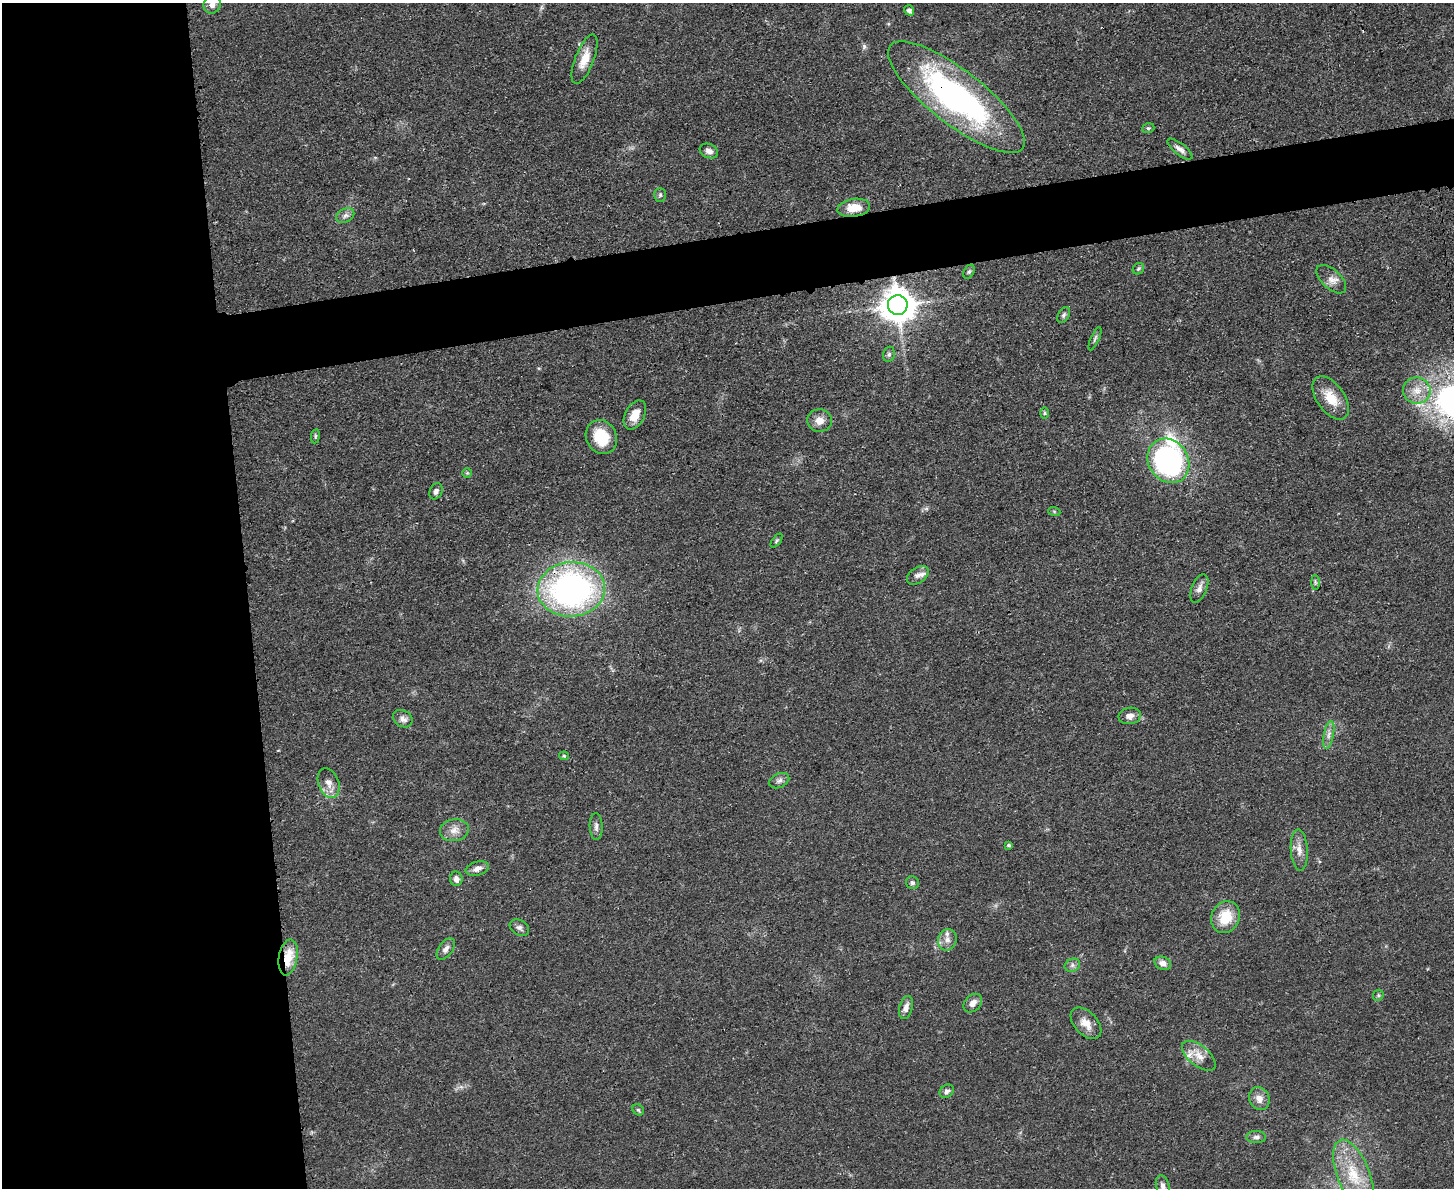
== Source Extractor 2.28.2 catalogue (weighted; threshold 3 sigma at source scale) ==
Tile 7 of 3 x 4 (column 1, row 3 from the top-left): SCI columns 142-1593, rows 1199-2384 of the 4749 x 4767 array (HDU 1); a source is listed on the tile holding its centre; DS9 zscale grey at full resolution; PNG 1456 x 1190 px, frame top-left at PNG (2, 3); each listed source drawn as its Kron ellipse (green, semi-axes under 4 px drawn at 4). Shown black and unused: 22% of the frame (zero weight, under 3 of 4 exposures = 2% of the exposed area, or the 3 px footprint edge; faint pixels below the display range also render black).
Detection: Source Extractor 2.28.2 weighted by HDU 2 'WHT'; one run over the whole footprint, this tile lists its part. Background 0.0461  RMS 0.0053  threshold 0.0236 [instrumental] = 3 sigma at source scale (4.5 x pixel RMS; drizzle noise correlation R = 1.50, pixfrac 1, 0.05/0.05 arcsec/px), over >= 5 px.
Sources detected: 70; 6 inside a brighter listed object's ellipse — not listed separately; the other 64 listed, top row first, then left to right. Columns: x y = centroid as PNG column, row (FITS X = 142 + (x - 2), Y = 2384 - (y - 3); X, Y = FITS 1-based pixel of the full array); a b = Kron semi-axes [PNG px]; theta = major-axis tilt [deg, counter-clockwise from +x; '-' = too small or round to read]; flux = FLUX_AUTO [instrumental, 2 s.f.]
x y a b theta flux
212 4 9 8 - 3.3
909 10 5 5 - 1.6
584 59 26 9 69 7.9
956 97 84 27 -38 150
1148 128 6 4 20 0.85
1180 149 15 5 -38 2.9
709 151 9 7 -23 2.9
660 195 7 5 89 1.1
854 208 16 9 8 9.4
345 216 9 6 27 2.1
1138 269 6 5 - 0.91
969 272 7 5 62 0.97
1331 279 18 9 -43 4.3
898 305 10 9 - 1200
1064 315 9 5 60 1.3
1095 339 12 3 66 1.2
889 354 8 5 75 1.2
1417 391 14 13 - 7.5
1331 398 24 14 -55 11
1045 413 6 4 89 0.67
635 415 16 9 62 7
820 420 12 11 - 4.7
315 436 7 3 82 0.78
601 437 17 15 -62 18
1168 461 23 20 -56 130
467 473 5 5 - 0.72
436 491 8 6 63 1.9
1054 511 6 4 -19 0.64
776 541 8 4 52 0.9
918 575 12 7 34 2.6
1315 582 7 4 -89 0.76
1199 588 15 7 67 3.2
571 589 34 27 4 170
1130 716 11 8 9 3.3
403 719 10 8 -31 3
1329 735 14 5 79 2.7
564 756 4 4 - 0.61
779 781 10 7 25 2.1
329 783 15 10 -69 4.4
596 826 13 6 -88 2.3
454 830 14 11 9 4.9
1009 845 4 3 - 1.1
1299 850 21 8 -87 4.9
477 869 12 7 16 3.2
456 879 7 6 - 2.4
912 883 7 6 - 1.2
1226 917 16 14 67 14
519 928 10 7 -32 1.9
947 940 11 9 71 3.5
446 949 12 7 54 2.6
288 957 18 9 80 12
1163 963 9 6 -24 3.5
1072 965 8 6 22 1.7
1378 995 6 5 - 0.81
973 1003 10 7 45 3.7
906 1007 11 6 74 3.3
1086 1023 19 11 -47 6.3
1199 1056 20 10 -40 6.1
947 1091 8 6 42 1.7
1259 1099 12 10 -67 4.2
638 1110 6 5 - 0.85
1256 1137 10 6 0 1.8
1354 1175 37 16 -69 21
1163 1186 11 6 -75 2.6
Overlapping masked pixels (flux is a lower limit): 4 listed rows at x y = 956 97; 898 305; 571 589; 288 957
Isophote crosses this tile's border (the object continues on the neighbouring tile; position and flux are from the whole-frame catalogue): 2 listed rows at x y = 212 4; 1163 1186